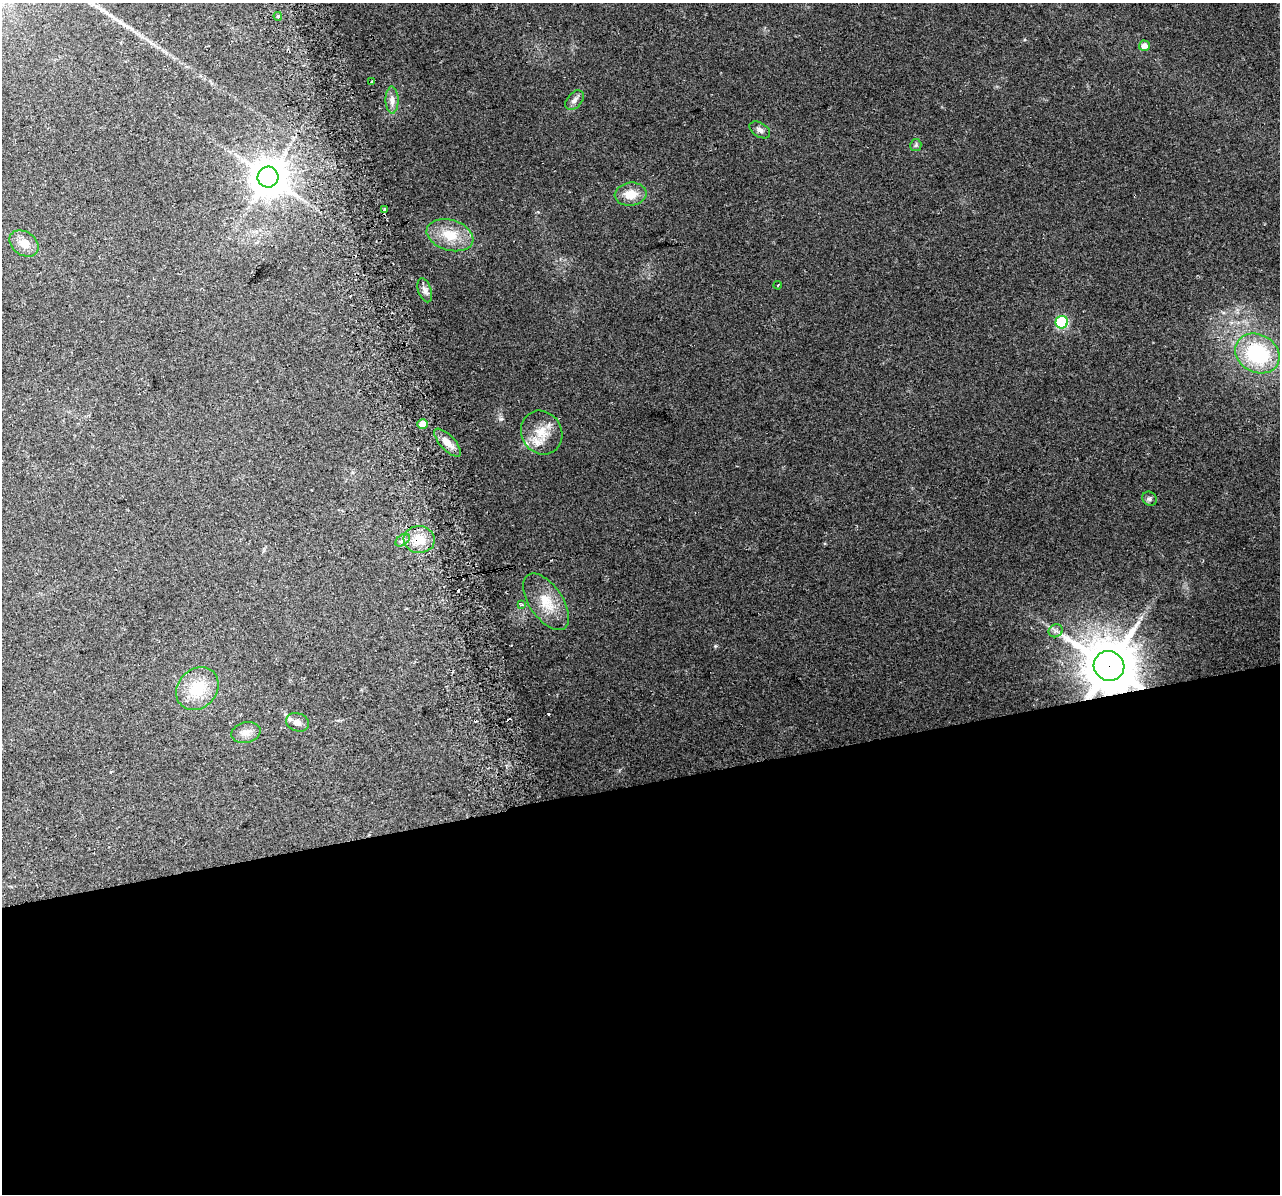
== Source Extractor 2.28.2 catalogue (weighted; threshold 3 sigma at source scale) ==
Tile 15 of 4 x 4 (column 3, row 4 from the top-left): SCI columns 2591-3868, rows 102-1293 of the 5178 x 4923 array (HDU 1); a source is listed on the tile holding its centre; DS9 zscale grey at full resolution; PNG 1282 x 1196 px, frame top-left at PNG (2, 3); each listed source drawn as its Kron ellipse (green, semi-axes under 4 px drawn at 4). Shown black and unused: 34% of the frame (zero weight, under 2 of 3 exposures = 2% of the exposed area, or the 3 px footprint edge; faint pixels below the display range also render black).
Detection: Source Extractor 2.28.2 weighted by HDU 2 'WHT'; one run over the whole footprint, this tile lists its part. Background 0.129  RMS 0.012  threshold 0.0524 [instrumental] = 3 sigma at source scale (4.5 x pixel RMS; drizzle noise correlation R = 1.50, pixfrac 1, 0.0396/0.0396 arcsec/px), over >= 5 px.
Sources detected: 35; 5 cosmic-ray / hot-pixel residue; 1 long thin detection or spike segment (spike, bleed or trail) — neither listed nor drawn; the other 29 listed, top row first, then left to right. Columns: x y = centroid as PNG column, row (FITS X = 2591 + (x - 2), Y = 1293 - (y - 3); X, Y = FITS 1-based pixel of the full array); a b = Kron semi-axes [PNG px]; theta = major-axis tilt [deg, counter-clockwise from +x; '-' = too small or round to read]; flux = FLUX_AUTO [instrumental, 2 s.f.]
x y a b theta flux
278 16 4 3 - 1.9
1144 46 5 5 - 7.4
371 82 3 3 - 6.5
392 100 13 6 -90 6.7
574 100 11 7 49 5
760 130 11 7 -33 4.1
916 145 6 5 - 2.2
268 177 10 10 - 2800
631 194 16 11 7 18
384 209 3 3 - 26
450 235 24 15 -16 29
24 243 16 11 -35 13
778 285 4 3 - 1.2
425 290 12 6 -71 4.9
1062 322 6 6 - 100
1257 353 23 19 -29 96
423 424 5 5 - 11
542 433 22 20 -60 25
448 443 18 7 -46 12
1150 499 7 6 - 3.2
419 539 15 13 -7 21
403 540 8 5 38 3.6
546 602 32 16 -56 30
522 605 4 3 - 1.7
1056 631 7 6 - 3.7
1109 666 15 14 - 6200
197 689 23 19 47 38
297 722 12 9 -21 6.6
246 733 15 10 14 9.6
Overlapping masked pixels (flux is a lower limit): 2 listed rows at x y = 419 539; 1109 666